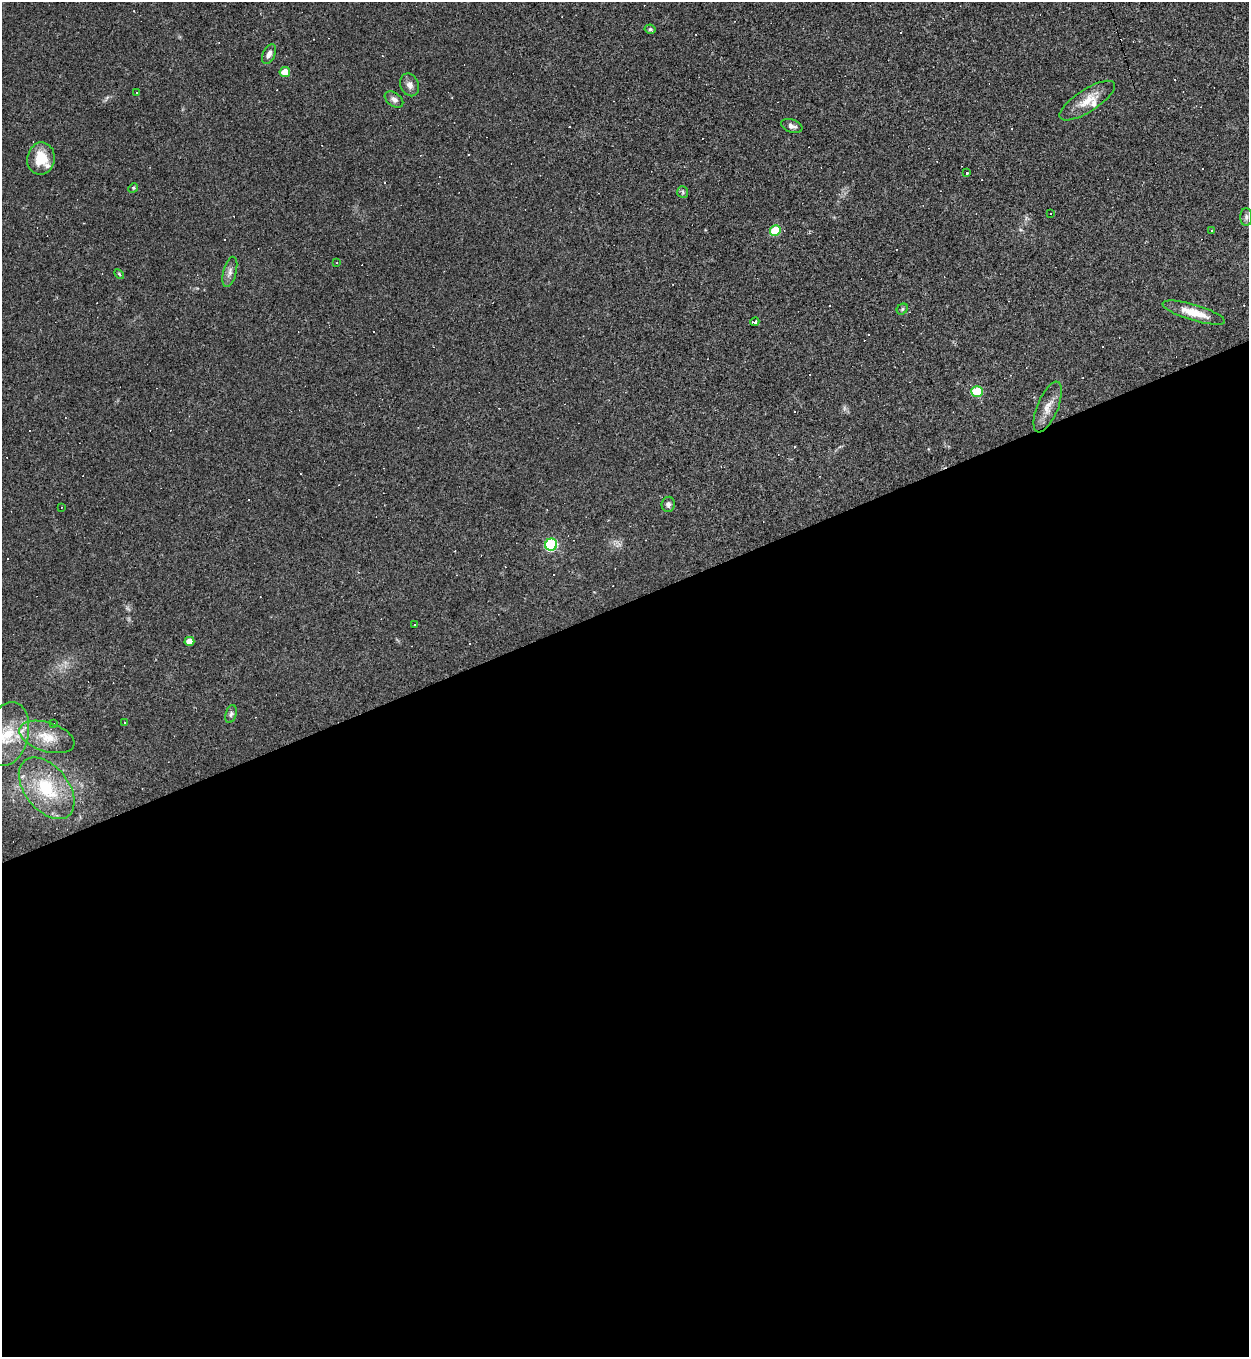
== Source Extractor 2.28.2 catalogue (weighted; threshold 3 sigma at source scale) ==
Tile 15 of 4 x 4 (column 3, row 4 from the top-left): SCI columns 2641-3887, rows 1-1355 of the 5407 x 5421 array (HDU 1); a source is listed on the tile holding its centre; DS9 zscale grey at full resolution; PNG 1251 x 1359 px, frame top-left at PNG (2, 2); each listed source drawn as its Kron ellipse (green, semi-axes under 4 px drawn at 4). Shown black and unused: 56% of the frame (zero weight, under 3 of 4 exposures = <1% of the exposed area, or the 3 px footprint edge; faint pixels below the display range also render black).
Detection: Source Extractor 2.28.2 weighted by HDU 2 'WHT'; one run over the whole footprint, this tile lists its part. Background 0.0443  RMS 0.0046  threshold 0.0209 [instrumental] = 3 sigma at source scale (4.5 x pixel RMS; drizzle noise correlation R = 1.50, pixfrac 1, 0.05/0.05 arcsec/px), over >= 5 px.
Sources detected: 61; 24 cosmic-ray / hot-pixel residue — neither listed nor drawn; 2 inside a brighter listed object's ellipse — not listed separately; the other 35 listed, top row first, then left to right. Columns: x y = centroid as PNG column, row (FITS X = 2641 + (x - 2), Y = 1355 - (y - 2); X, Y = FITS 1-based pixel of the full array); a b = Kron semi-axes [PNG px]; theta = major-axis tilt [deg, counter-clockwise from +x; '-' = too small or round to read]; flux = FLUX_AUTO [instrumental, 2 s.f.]
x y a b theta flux
650 29 5 4 - 0.84
269 54 10 6 65 2.1
285 72 5 5 - 5.9
410 85 12 9 -66 2.5
136 93 3 3 - 0.71
394 99 10 6 -36 1.7
1087 101 32 11 33 7.9
792 126 11 6 -20 2
41 159 16 13 81 11
967 173 3 3 - 1.4
133 188 5 4 - 0.56
683 192 6 5 - 0.84
1050 213 3 3 - 2.3
1246 217 9 5 90 1.3
1212 230 3 2 - 0.45
775 231 5 5 - 15
337 263 2 2 - 0.35
230 272 15 6 75 2.3
119 274 6 3 -45 0.53
902 309 6 5 - 0.61
1194 313 32 8 -17 8.1
755 322 4 3 - 1.4
977 391 6 5 - 18
1048 407 27 10 67 5.4
668 504 8 6 82 1.4
62 507 2 2 - 0.24
551 545 6 6 - 48
414 624 3 2 - 0.38
189 641 5 4 - 4
231 714 9 5 75 1.2
124 722 4 3 - 0.53
54 724 3 3 - 0.62
8 734 32 20 77 18
47 737 28 14 -17 11
47 788 35 22 -52 24
Isophote crosses this tile's border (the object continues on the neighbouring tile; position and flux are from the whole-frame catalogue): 1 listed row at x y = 8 734